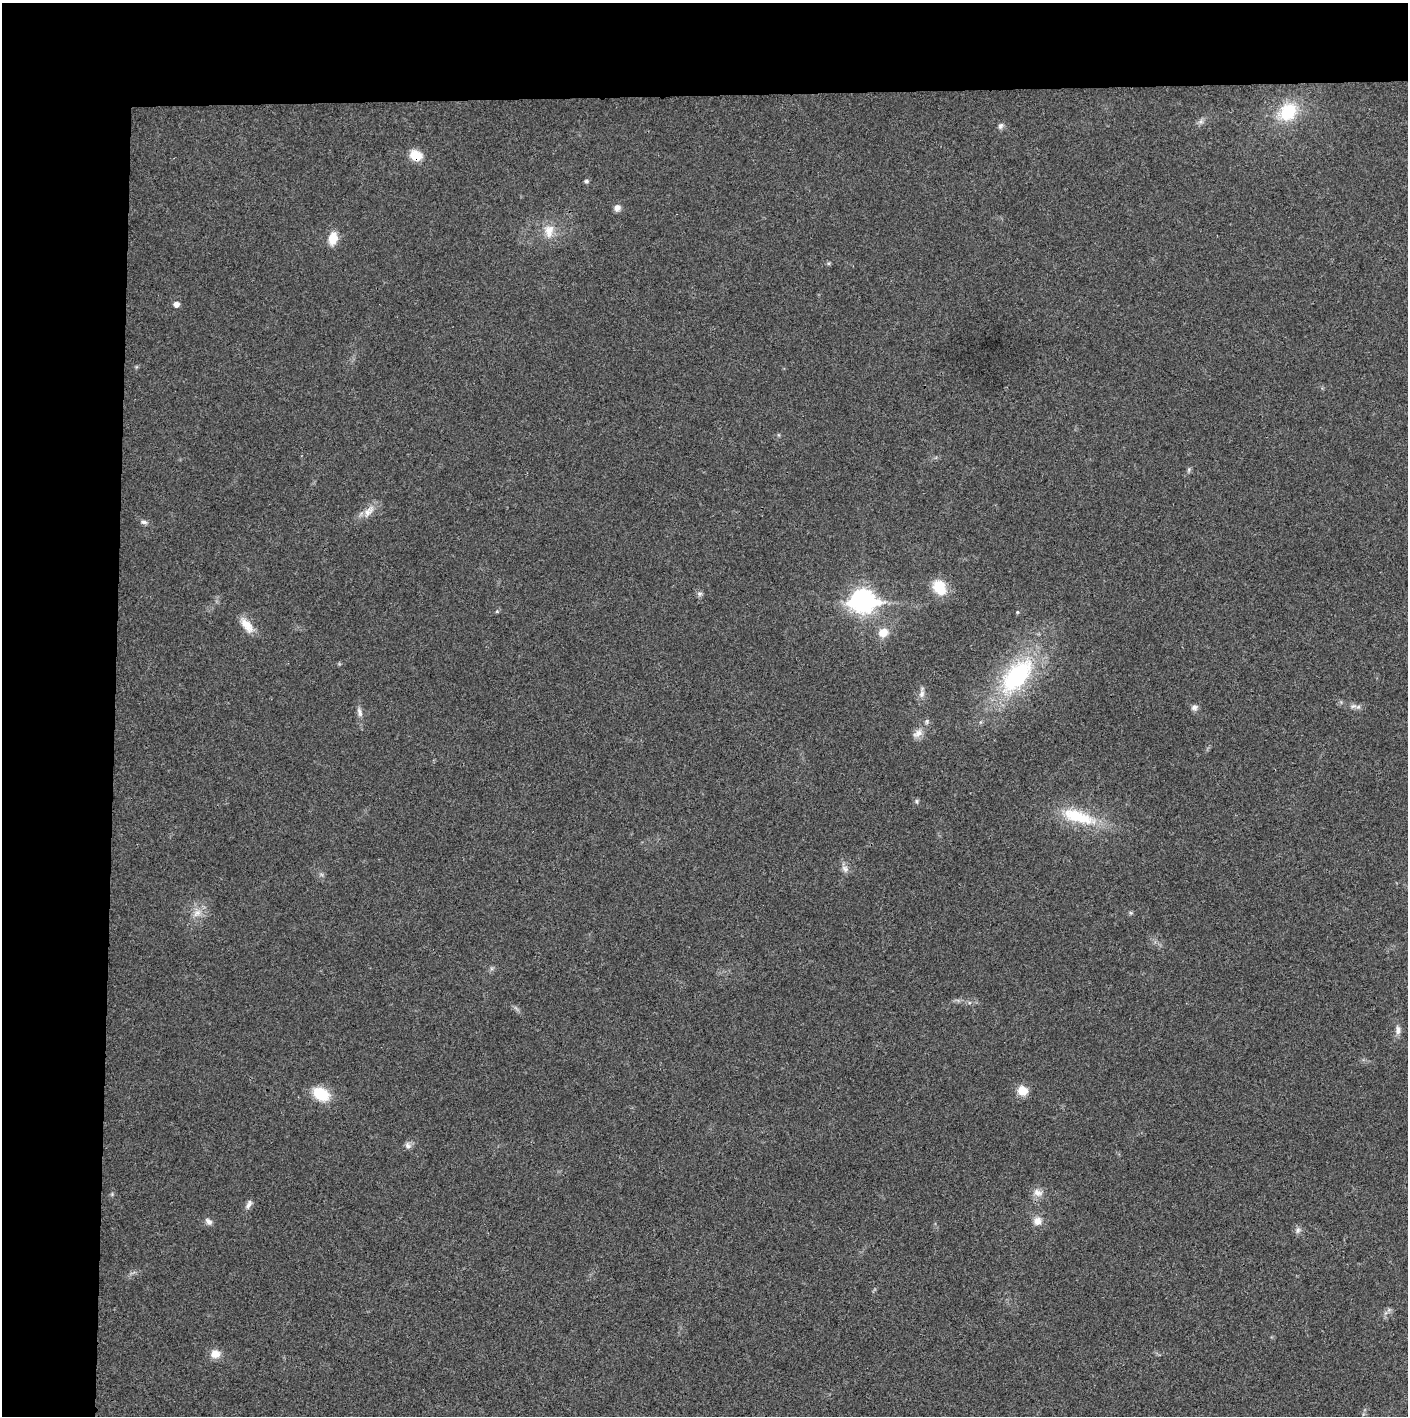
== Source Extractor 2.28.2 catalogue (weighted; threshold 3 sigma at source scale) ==
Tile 1 of 3 x 3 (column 1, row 1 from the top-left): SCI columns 4-1409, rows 2832-4245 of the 4222 x 4245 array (HDU 1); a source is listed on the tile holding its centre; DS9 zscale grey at full resolution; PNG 1410 x 1418 px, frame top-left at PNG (2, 3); no overlay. Shown black and unused: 14% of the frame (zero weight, under 3 of 4 exposures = <1% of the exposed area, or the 3 px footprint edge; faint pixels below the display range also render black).
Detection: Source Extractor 2.28.2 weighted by HDU 2 'WHT'; one run over the whole footprint, this tile lists its part. Background 0.0189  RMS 0.0041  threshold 0.0185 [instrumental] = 3 sigma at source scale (4.5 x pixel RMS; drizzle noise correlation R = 1.50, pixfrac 1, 0.05/0.05 arcsec/px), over >= 5 px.
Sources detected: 40; all 40 listed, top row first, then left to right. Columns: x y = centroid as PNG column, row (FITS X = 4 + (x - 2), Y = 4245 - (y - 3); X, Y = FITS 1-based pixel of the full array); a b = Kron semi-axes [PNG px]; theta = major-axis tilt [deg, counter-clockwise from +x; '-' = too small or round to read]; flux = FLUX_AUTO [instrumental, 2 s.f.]
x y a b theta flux
1288 112 20 16 43 18
1201 122 7 4 -18 0.92
1000 126 8 6 66 1.2
416 155 12 9 -27 8.2
586 181 5 5 - 0.95
617 208 8 7 - 2
549 231 19 13 84 6
333 238 13 9 78 6.7
176 304 5 5 - 2.6
1189 469 7 4 90 0.7
369 511 21 9 50 4.2
144 522 9 6 -10 1.2
939 587 18 13 -63 10
700 594 8 6 2 1
863 601 10 9 - 280
497 611 5 4 - 0.53
1017 612 4 4 - 0.47
247 625 23 10 -51 5.4
883 632 9 9 - 5.5
1017 676 51 25 50 50
922 694 10 7 71 1.9
1353 706 9 5 24 1.3
1194 707 8 7 - 1.5
360 712 14 6 -73 1.8
918 733 16 9 39 3.3
917 801 6 4 -89 0.63
1078 817 50 16 -17 20
845 869 11 8 -55 1.9
197 913 14 8 41 3.3
1130 913 6 4 -89 0.58
1398 1030 12 6 -88 2
1022 1091 10 10 - 6
321 1094 19 13 -28 12
408 1145 9 7 -56 1.5
1038 1193 13 10 -19 3
249 1204 13 6 61 1.6
1037 1221 11 10 - 3.3
208 1222 11 7 -44 1.6
1298 1230 8 5 61 1.2
215 1354 10 9 - 4.4
Overlapping masked pixels (flux is a lower limit): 1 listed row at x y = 416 155